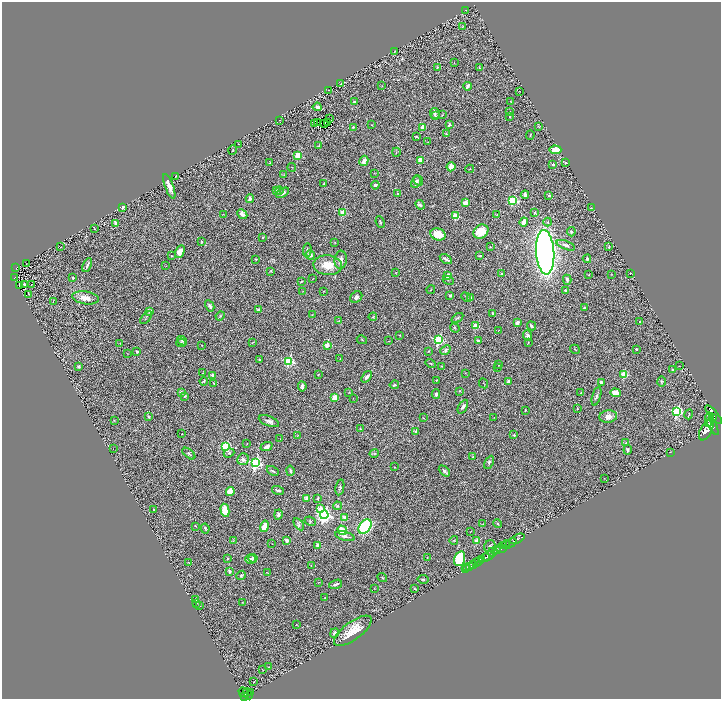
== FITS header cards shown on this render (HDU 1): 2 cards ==
NAXIS1  =                 1438
NAXIS2  =                 1393

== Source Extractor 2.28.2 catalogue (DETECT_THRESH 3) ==
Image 1438 x 1393 px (HDU 1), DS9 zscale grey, zoomed out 1/2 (1 PNG px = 2 x 2 image px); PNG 723 x 701 px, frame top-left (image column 2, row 1393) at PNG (2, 2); each listed source drawn as its Kron ellipse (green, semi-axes under 4 px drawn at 4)
Background 0.795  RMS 0.071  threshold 0.214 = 3 sigma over >= 5 px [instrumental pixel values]
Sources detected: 359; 38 cannot appear on this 1/2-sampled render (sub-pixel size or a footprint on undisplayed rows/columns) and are neither listed nor drawn; the other 321 listed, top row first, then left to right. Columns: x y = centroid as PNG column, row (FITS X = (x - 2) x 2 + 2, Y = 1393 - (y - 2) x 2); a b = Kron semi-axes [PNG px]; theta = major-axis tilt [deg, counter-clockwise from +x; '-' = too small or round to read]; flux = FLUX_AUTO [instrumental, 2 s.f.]
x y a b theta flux
466 10 3 2 - 5.9
462 26 2 2 - 6.9
394 51 2 1 - 6.1
454 63 2 2 - 3.9
437 68 3 2 - 7.6
479 68 3 2 - 7.8
341 84 3 2 - 7.9
382 86 3 2 - 5.9
467 86 4 2 - 52
329 90 2 1 - 3.6
519 91 3 2 - 2.5
355 102 3 2 - 21
511 102 2 1 - 4.6
317 107 4 3 - 58
510 112 3 2 - 5.2
435 114 5 5 - 25
442 115 4 2 - 11
436 116 3 3 - 7.6
510 116 3 2 - 8.5
329 119 2 1 - 16
280 120 2 1 - 3.5
317 122 2 1 - 4.7
328 122 2 1 - 8.8
325 123 3 1 - 4.7
315 124 2 1 - 18
372 125 3 2 - 7.2
449 125 4 2 - 17
353 127 4 3 - 12
423 127 4 3 - 120
539 127 3 2 - 5.4
446 134 4 2 - 7.6
530 135 5 2 - 8.2
417 137 4 2 - 15
428 142 2 1 - 3.8
238 144 2 2 - 13
319 146 3 2 - 6.3
233 150 4 2 - 9
555 150 6 4 -3 170
396 152 4 2 - 8.7
298 155 3 3 - 550
420 160 2 2 - 230
364 161 5 3 - 96
270 163 2 2 - 3.8
566 163 3 2 - 19
553 164 3 3 - 13
292 167 4 2 - 9.1
451 167 4 4 - 100
470 169 4 2 - 9.6
374 173 3 2 - 7.1
284 175 3 2 - 5.9
176 176 2 2 - 18
418 180 5 3 - 18
416 182 6 4 61 49
324 183 3 2 - 8.4
375 185 4 3 - 27
169 186 13 3 -69 110
276 191 3 2 - 14
280 191 4 3 - 16
282 193 7 3 29 62
398 193 3 2 - 8.6
525 195 4 3 - 41
549 196 2 2 - 53
250 199 4 3 - 57
513 200 4 3 - 1000
465 203 3 3 - 87
420 205 5 3 - 37
123 207 2 2 - 110
591 208 2 2 - 4.7
343 213 3 2 - 490
535 213 3 2 - 13
223 214 2 1 - 3.4
242 214 5 3 - 76
497 214 4 2 - 8.3
456 216 3 3 - 620
380 222 6 2 -66 14
524 222 4 4 - 67
548 222 4 3 - 15
116 223 2 2 - 120
94 229 3 2 - 8.2
481 232 8 6 37 270
571 232 4 4 - 23
438 234 8 6 -19 220
263 237 2 2 - 9.9
202 241 4 2 - 12
335 242 3 1 - 4.1
566 245 10 4 -20 58
61 247 3 2 - 8.8
490 247 2 2 - 12
609 247 4 3 - 13
307 250 7 3 86 24
180 251 6 4 63 140
545 252 22 9 -86 9100
310 255 5 4 - 50
172 256 3 2 - 10
480 256 4 2 - 14
256 259 4 2 - 5.5
446 259 7 2 -31 33
587 259 4 3 - 27
341 260 9 6 85 91
27 263 2 1 - 4
87 265 7 2 66 31
328 265 14 10 -4 280
166 266 3 2 - 5.5
16 268 2 2 - 79
270 271 3 2 - 7.9
396 273 3 2 - 5.5
501 274 3 3 - 15
611 274 2 2 - 4.6
630 274 2 1 - 5
448 275 3 2 - 120
589 275 2 2 - 9.2
73 277 2 2 - 17
14 278 3 2 - 120
312 279 2 2 - 5.3
448 280 6 2 -26 11
567 280 5 3 - 49
301 282 3 2 - 10
24 284 4 2 - 31
31 284 3 2 - 5.5
20 285 2 1 - 6.8
431 290 4 2 - 7.9
565 290 2 2 - 43
303 291 3 2 - 6.9
324 291 3 2 - 6.4
29 295 2 1 - 2.8
450 295 3 2 - 30
356 297 6 5 - 49
466 297 5 2 - 11
471 297 2 2 - 21
85 298 14 6 -8 130
53 301 4 2 - 6.5
210 306 6 3 -62 37
584 308 4 3 - 20
258 310 2 2 - 92
150 311 4 3 - 51
492 313 3 2 - 16
312 314 3 2 - 5
220 316 5 3 - 17
373 317 4 2 - 11
146 318 7 2 51 13
457 318 6 3 36 18
339 321 3 2 - 5.2
639 321 2 2 - 17
517 323 3 3 - 52
475 326 3 2 - 350
531 326 5 2 - 25
455 328 5 3 - 14
499 330 2 1 - 4
399 335 2 1 - 7.1
528 336 5 4 - 64
362 340 5 2 - 11
439 340 4 3 - 1600
478 340 2 2 - 54
182 341 5 3 - 26
388 341 2 1 - 4.3
252 342 4 2 - 8.3
528 342 3 2 - 8.9
120 343 2 2 - 6.4
181 343 5 3 - 40
202 345 3 2 - 5.3
327 345 2 2 - 190
575 349 5 2 - 7.6
636 349 2 2 - 11
445 350 5 4 - 32
428 351 3 2 - 9.2
137 352 2 2 - 56
127 353 2 2 - 4.1
259 359 2 2 - 16
340 359 3 2 - 4.5
289 361 3 3 - 1400
431 363 5 2 - 12
499 364 3 3 - 16
442 366 3 2 - 6.9
679 366 2 2 - 5.1
78 367 3 2 - 20
498 367 3 2 - 7.7
672 370 4 3 - 14
202 373 2 2 - 4.8
465 373 2 1 - 3.8
624 374 3 3 - 610
212 375 2 2 - 71
318 375 2 2 - 7.3
367 377 6 3 52 46
436 380 2 2 - 10
204 381 4 3 - 17
508 382 3 3 - 52
601 382 3 3 - 46
662 382 5 4 - 20
214 383 3 3 - 11
483 383 5 1 - 7.1
394 385 5 3 - 18
302 386 5 3 - 48
459 391 3 3 - 12
181 392 2 2 - 140
349 392 3 2 - 6.5
581 393 4 3 - 13
616 393 5 4 - 180
436 394 5 3 - 34
185 396 4 3 - 17
596 396 10 3 74 31
335 397 3 2 - 430
353 398 2 2 - 5
463 407 7 4 60 56
577 409 3 2 - 10
525 410 2 2 - 10
677 411 4 3 - 1900
689 414 5 2 - 9.9
714 415 11 4 -50 3200
148 416 4 3 - 13
608 416 9 6 7 110
494 417 3 2 - 4.4
709 417 4 3 - 820
423 418 2 1 - 6.5
712 418 2 1 - 740
114 421 3 2 - 6.5
269 421 11 5 -21 52
709 424 2 2 - 900
712 424 12 3 -63 5000
361 429 4 2 - 8.7
706 430 11 5 63 5600
416 431 2 2 - 120
182 434 2 1 - 8
298 435 3 2 - 6.3
514 435 2 2 - 41
280 439 2 2 - 3.5
626 443 2 2 - 48
247 444 2 1 - 6.2
226 447 4 3 - 810
266 447 6 4 23 83
113 449 2 1 - 6.3
628 450 5 3 - 25
670 452 3 1 - 4.8
229 453 5 4 - 24
189 454 7 3 -40 23
374 454 5 3 - 13
473 457 2 2 - 6.9
243 459 6 5 - 55
489 462 7 4 62 26
255 463 4 4 - 3000
394 467 2 2 - 10
273 471 6 2 -29 20
290 471 5 3 - 26
444 471 6 3 -44 31
604 478 2 1 - 3.6
340 487 8 3 79 28
278 490 6 3 -15 38
230 492 4 3 - 230
307 498 4 3 - 87
318 498 4 2 - 18
337 506 4 3 - 17
320 509 3 3 - 200
154 510 2 2 - 47
225 510 6 3 -77 270
278 514 5 3 - 38
324 515 4 4 - 4600
345 518 2 2 - 270
310 521 6 3 -22 19
299 524 7 4 -56 27
483 524 2 1 - 5.5
498 524 4 3 - 19
195 526 3 2 - 9.8
264 526 6 4 75 140
365 527 8 5 53 1500
205 529 5 3 - 19
342 530 5 4 - 250
470 531 2 1 - 4.5
345 536 10 3 -15 53
517 539 8 2 26 1500
287 540 3 3 - 63
454 540 4 3 - 14
233 541 3 3 - 8.8
477 541 2 2 - 230
511 543 6 2 31 1600
272 544 2 1 - 3.6
503 545 4 2 - 510
506 545 4 2 - 370
318 546 3 3 - 97
490 546 6 5 - 32
501 549 5 2 - 500
497 551 4 2 - 380
493 552 5 3 - 850
488 556 6 2 26 2500
485 557 2 1 - 650
253 558 4 4 - 36
427 558 2 1 - 5.9
227 559 3 2 - 15
250 559 5 4 - 38
460 559 8 5 73 710
481 559 3 2 - 760
478 561 3 2 - 1000
188 562 2 2 - 5.6
477 563 2 1 - 480
473 564 3 2 - 220
311 565 2 1 - 6.3
467 567 2 1 - 14
469 567 2 1 - 220
466 569 3 1 - 37
229 571 4 2 - 28
268 573 3 1 - 5.3
241 575 5 3 - 21
382 577 5 2 - 11
423 579 5 3 - 19
319 582 2 1 - 4.6
336 584 6 2 20 40
374 589 2 1 - 4.1
415 589 3 2 - 15
325 598 2 1 - 5.1
195 599 2 2 - 17
242 602 2 2 - 6.3
197 603 2 2 - 13
200 605 2 1 - 5.2
296 625 2 2 - 4.9
353 631 22 9 37 300
335 633 5 4 - 33
268 667 2 1 - 6.9
262 669 3 1 - 4.7
254 682 2 2 - 23
244 692 5 3 - 560
251 693 3 2 - 120
248 694 6 2 -59 230
244 696 3 2 - 470
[38 sub-pixel or undisplayed-footprint detections neither listed nor drawn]